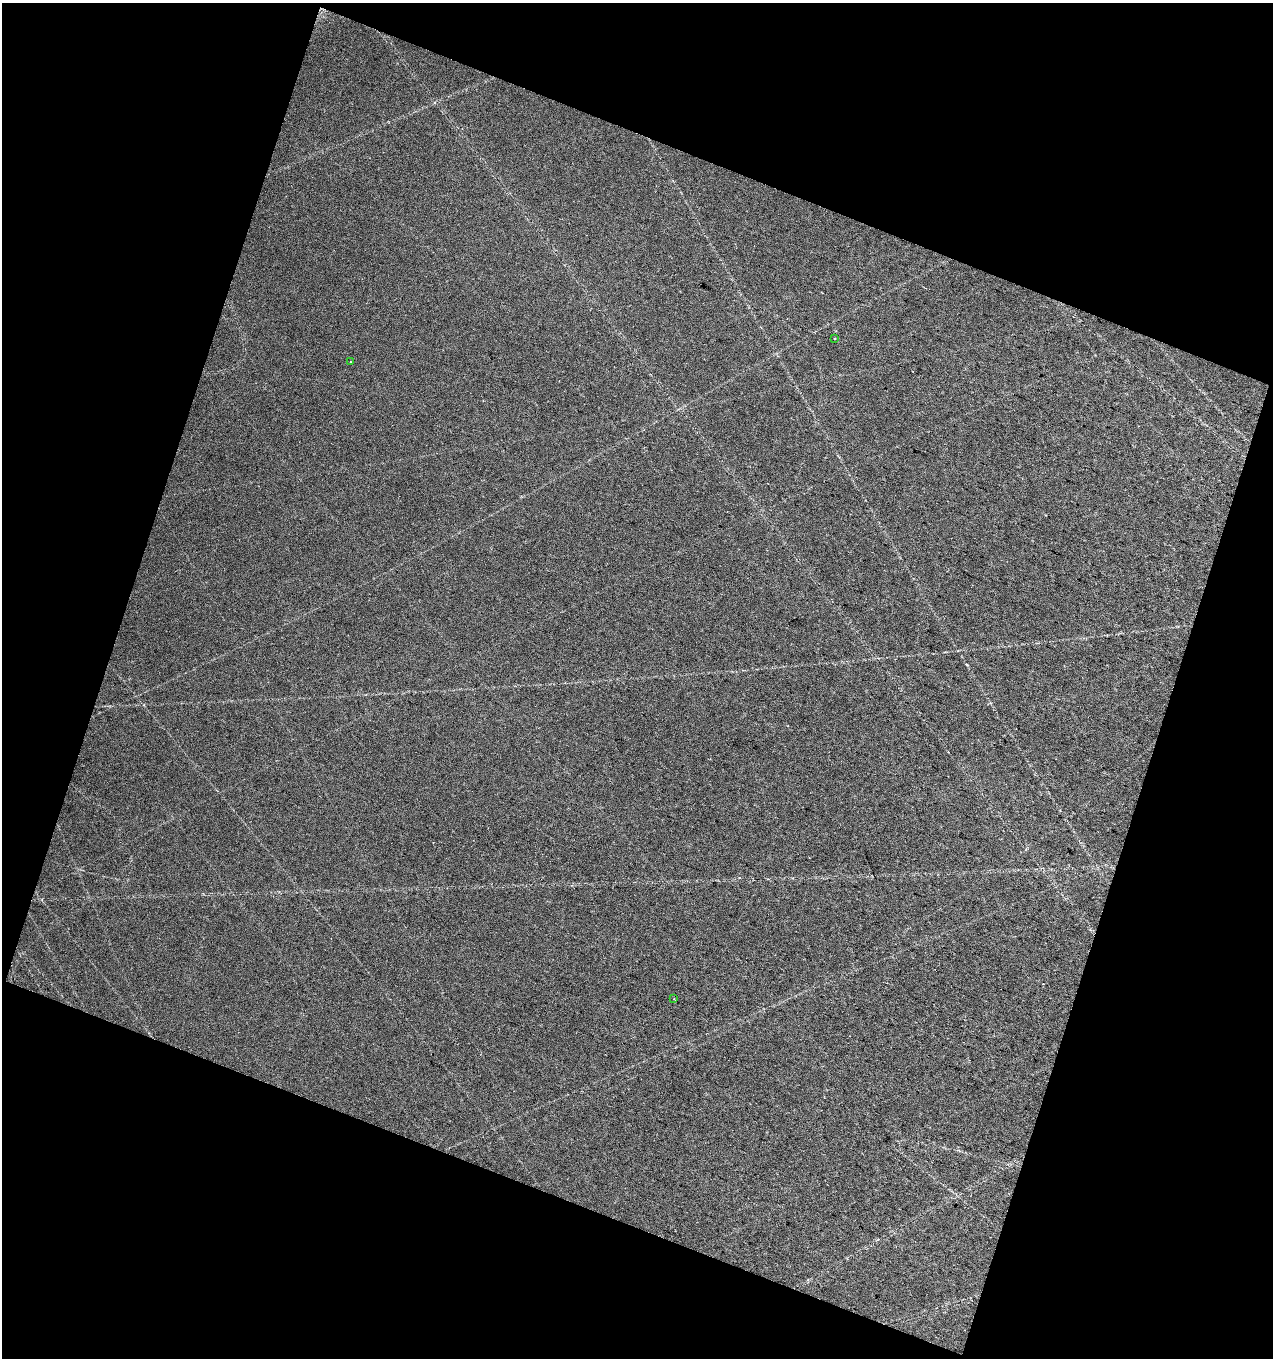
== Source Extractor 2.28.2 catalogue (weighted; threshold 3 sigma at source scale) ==
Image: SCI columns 110-2651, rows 1-2711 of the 2777 x 2711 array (HDU 1 of 3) = the unmasked area's bounding box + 8 px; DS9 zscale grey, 2 x 2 block average (1 PNG px = mean of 2 x 2 image px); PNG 1275 x 1360 px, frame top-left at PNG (2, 3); each listed source drawn as its Kron ellipse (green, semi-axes under 4 px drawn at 4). Shown black and unused: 40% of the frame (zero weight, under 3 of 4 exposures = <1% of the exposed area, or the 3 px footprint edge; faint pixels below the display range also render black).
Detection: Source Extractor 2.28.2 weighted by HDU 2 'WHT'. Background 0.0272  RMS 0.0046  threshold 0.0209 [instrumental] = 3 sigma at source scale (4.5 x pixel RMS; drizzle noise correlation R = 1.50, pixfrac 1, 0.0396/0.0396 arcsec/px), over >= 5 px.
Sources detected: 3; all 3 listed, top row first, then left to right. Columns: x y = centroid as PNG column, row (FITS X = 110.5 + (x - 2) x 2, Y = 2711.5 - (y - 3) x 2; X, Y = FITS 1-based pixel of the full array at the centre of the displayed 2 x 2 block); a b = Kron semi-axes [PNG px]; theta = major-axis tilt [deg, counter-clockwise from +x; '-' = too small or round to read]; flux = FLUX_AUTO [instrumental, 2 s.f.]
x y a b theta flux
834 338 2 2 - 1.4
350 362 2 2 - 0.67
674 998 2 2 - 0.47